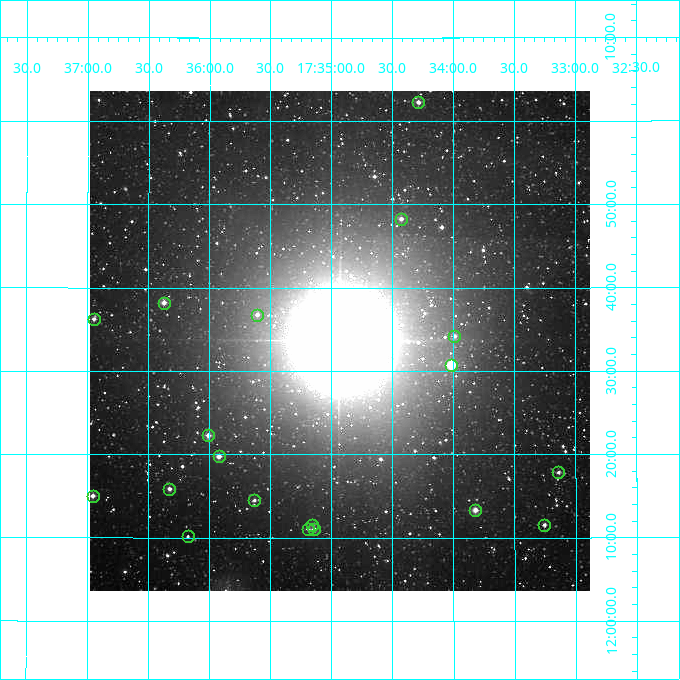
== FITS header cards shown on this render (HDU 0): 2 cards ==
NAXIS1  =                  500
NAXIS2  =                  500

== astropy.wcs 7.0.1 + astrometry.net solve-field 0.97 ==
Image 500 x 500 px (HDU 0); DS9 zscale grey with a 90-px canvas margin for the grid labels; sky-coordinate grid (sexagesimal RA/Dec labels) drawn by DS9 from the SOLVED WCS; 19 Tycho-2 reference stars matched to detected sources circled (green)
Header WCS: none
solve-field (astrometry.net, Tycho-2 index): SOLVED blind (the file carries no WCS)
Solved WCS: RA---TAN-SIP/DEC--TAN-SIP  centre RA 17:34:56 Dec +12:34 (263.73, +12.56 deg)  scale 7.2 arcsec/px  FOV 60.0' x 60.0'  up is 0 deg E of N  parity normal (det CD < 0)
(file carries no celestial WCS; the grid is the blind solution)
Tycho-2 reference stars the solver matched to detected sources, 19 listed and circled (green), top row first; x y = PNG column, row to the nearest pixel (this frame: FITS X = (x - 90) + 1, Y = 500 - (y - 91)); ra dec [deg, ICRS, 3 dp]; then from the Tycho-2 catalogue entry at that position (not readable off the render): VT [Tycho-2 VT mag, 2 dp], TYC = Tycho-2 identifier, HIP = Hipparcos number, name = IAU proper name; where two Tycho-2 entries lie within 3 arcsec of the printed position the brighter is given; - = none
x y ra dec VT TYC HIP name
418 102 263.571 +13.038 9.65 1000-2066-1 - -
401 219 263.607 +12.805 10.26 1000-1918-1 - -
164 303 264.093 +12.637 9.21 1000-1043-1 - -
257 315 263.903 +12.613 10.15 1000-855-1 - -
94 319 264.237 +12.604 9.91 1000-351-1 - -
454 336 263.498 +12.570 10.24 1000-2203-1 - -
451 365 263.504 +12.512 7.99 1000-9-1 - -
208 435 264.002 +12.372 9.33 1000-201-1 - -
219 456 263.980 +12.330 9.26 1000-1661-1 - -
558 472 263.285 +12.297 10.48 1000-799-1 - -
169 489 264.081 +12.264 9.92 1000-1207-1 - -
93 496 264.239 +12.250 9.22 1000-193-1 - -
254 500 263.908 +12.242 10.47 1000-1757-1 - -
475 510 263.456 +12.222 8.97 1000-441-1 - -
312 525 263.789 +12.193 11.02 1000-1087-1 - -
544 525 263.314 +12.193 10.03 1000-225-1 - -
308 529 263.798 +12.185 10.98 1000-377-1 - -
314 529 263.786 +12.183 9.55 1000-393-1 - -
188 536 264.044 +12.169 10.68 1000-19-1 - -